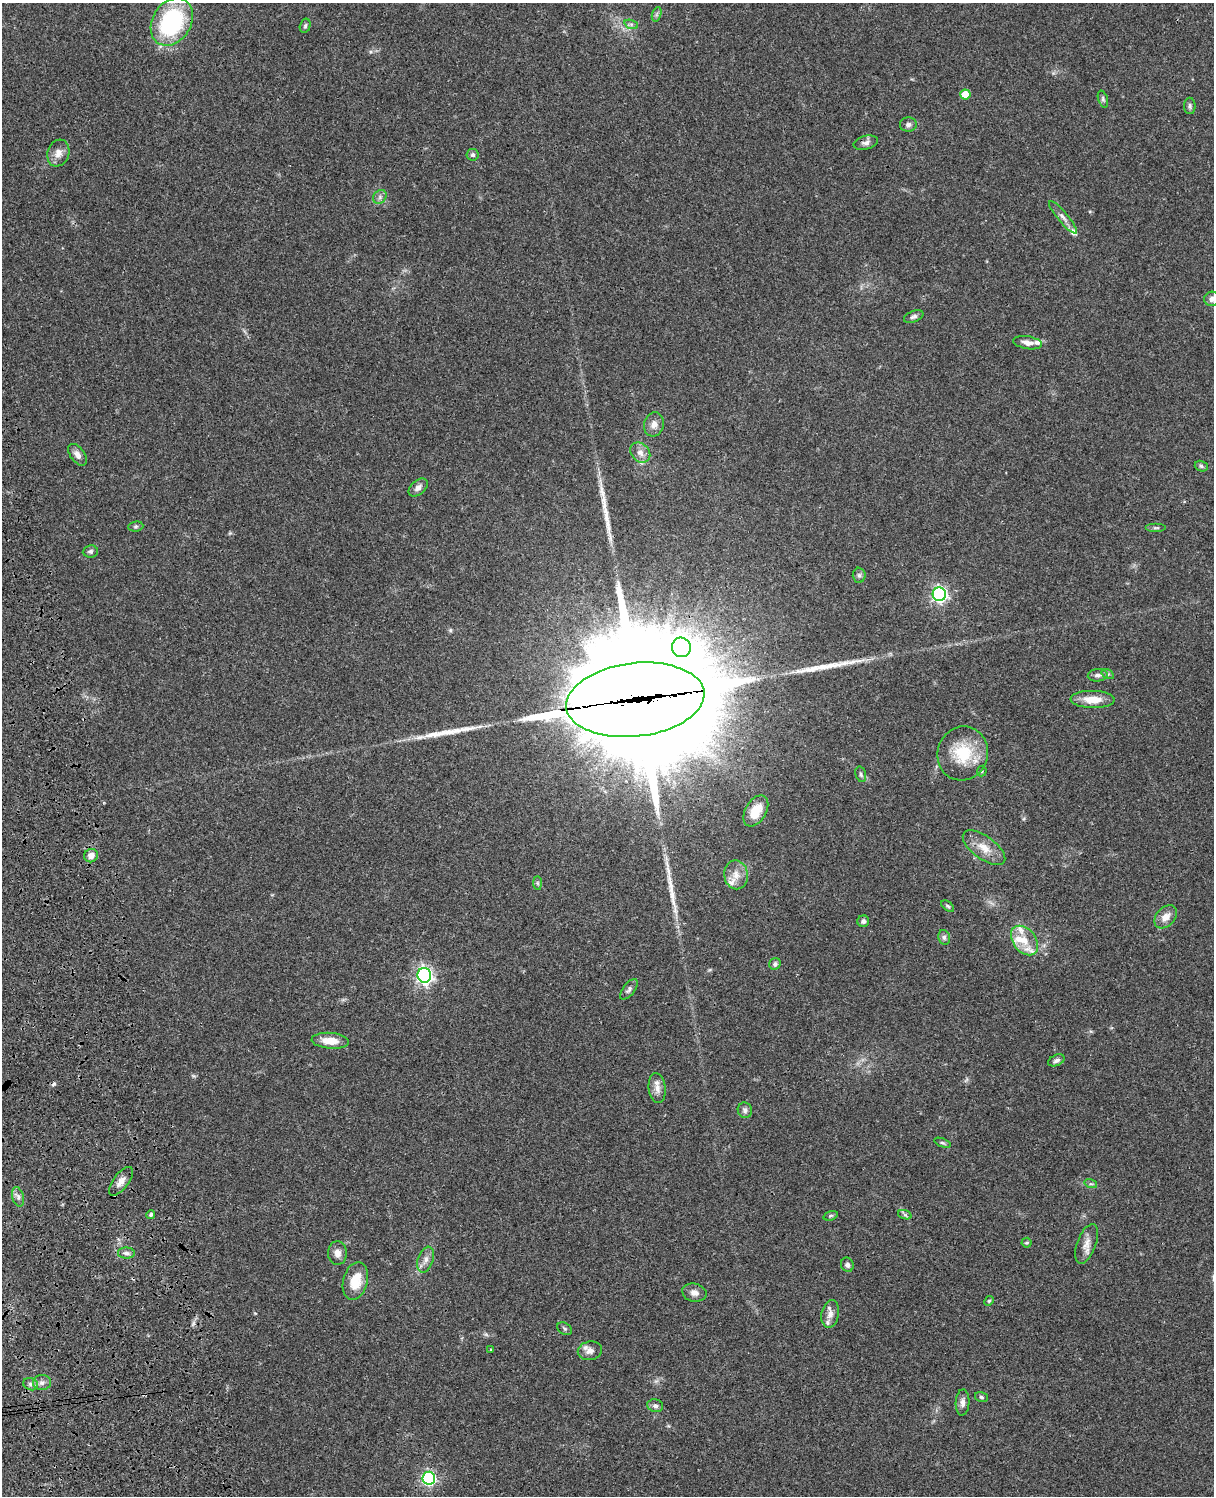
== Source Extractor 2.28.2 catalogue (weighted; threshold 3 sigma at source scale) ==
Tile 7 of 4 x 3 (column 3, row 2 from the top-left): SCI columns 2544-3755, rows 1773-3266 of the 5084 x 4925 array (HDU 1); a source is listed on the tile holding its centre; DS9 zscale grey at full resolution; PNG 1216 x 1498 px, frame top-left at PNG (2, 3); each listed source drawn as its Kron ellipse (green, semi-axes under 4 px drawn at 4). Shown black and unused: <1% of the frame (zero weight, under 3 of 4 exposures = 6% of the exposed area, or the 3 px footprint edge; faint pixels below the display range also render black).
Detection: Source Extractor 2.28.2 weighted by HDU 2 'WHT'; one run over the whole footprint, this tile lists its part. Background 0.0756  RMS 0.0058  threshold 0.0261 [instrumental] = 3 sigma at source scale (4.5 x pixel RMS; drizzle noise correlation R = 1.50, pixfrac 1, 0.05/0.05 arcsec/px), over >= 5 px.
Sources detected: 90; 2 cosmic-ray / hot-pixel residue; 4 long thin detections or spike segments (spike, bleed or trail) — neither listed nor drawn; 7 inside a brighter listed object's ellipse — not listed separately; the other 77 listed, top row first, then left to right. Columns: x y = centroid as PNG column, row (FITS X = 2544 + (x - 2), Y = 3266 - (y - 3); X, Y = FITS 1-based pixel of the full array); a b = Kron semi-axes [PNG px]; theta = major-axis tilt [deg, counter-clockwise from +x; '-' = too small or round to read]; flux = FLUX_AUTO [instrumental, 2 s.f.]
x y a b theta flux
657 14 7 4 71 1.2
172 22 25 19 58 65
631 24 7 4 -18 1.1
305 26 7 5 75 1.1
965 94 5 5 - 13
1103 99 9 4 -72 1.2
1190 106 8 5 -89 1.4
908 124 8 7 - 1.9
866 143 12 6 13 2.6
58 153 14 11 71 4.7
473 155 6 6 - 1.3
380 197 7 6 - 1.8
1063 217 21 5 -49 3.2
1212 299 7 7 - 2.3
914 317 10 5 23 1.6
1027 343 14 6 -10 3.6
654 424 12 10 74 3.8
640 453 11 8 -45 3.7
78 455 12 7 -53 3.5
1201 466 7 5 -19 1.2
418 488 11 7 40 2.9
136 526 7 5 6 1.1
1156 528 10 4 0 1.1
90 551 7 6 - 1.5
859 575 7 6 - 1.5
939 594 6 6 - 160
681 647 10 9 - 230
1108 674 7 4 -33 0.95
1098 675 10 6 5 2.1
1093 699 22 8 -1 8.8
635 700 69 36 7 32000
963 753 27 25 73 24
982 771 5 5 - 0.73
861 774 8 5 -75 1.2
756 811 17 10 59 12
984 848 25 11 -36 8.4
91 856 7 6 - 3.6
736 875 14 12 -80 6
538 883 7 4 -89 0.98
948 906 7 4 -38 0.92
1166 917 13 9 47 5.3
863 921 6 6 - 1.7
944 937 7 6 - 1.5
1025 940 17 11 -51 9.1
775 964 6 5 - 1.4
424 975 7 7 - 200
629 989 12 6 52 1.8
330 1041 18 8 -5 9.1
1056 1060 9 5 23 1.7
657 1088 15 8 -83 4.3
745 1110 8 7 - 2
942 1143 8 4 -21 0.97
121 1181 17 7 53 4.4
1091 1184 6 4 -17 0.99
18 1197 10 5 -74 2.2
151 1215 4 4 - 1.4
905 1215 7 4 -19 1.1
831 1216 7 4 19 0.95
1026 1243 5 5 - 0.93
1087 1244 21 9 70 5.2
126 1253 8 5 -1 1.8
337 1253 12 9 -87 3.8
426 1260 13 7 72 3.6
847 1265 7 6 - 1.8
355 1281 19 12 75 13
694 1293 12 9 -12 3.3
989 1301 5 4 - 0.72
830 1314 14 8 79 3.8
565 1329 8 5 -36 1.1
491 1350 4 3 - 0.57
590 1351 12 9 12 3.7
42 1382 9 7 4 2.6
31 1384 8 6 -21 1.6
981 1397 6 5 - 1
962 1403 13 7 87 3
655 1406 8 6 -15 1.8
429 1478 6 6 - 100
Overlapping masked pixels (flux is a lower limit): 1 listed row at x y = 635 700
Isophote crosses this tile's border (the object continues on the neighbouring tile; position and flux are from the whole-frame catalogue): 1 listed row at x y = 1212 299